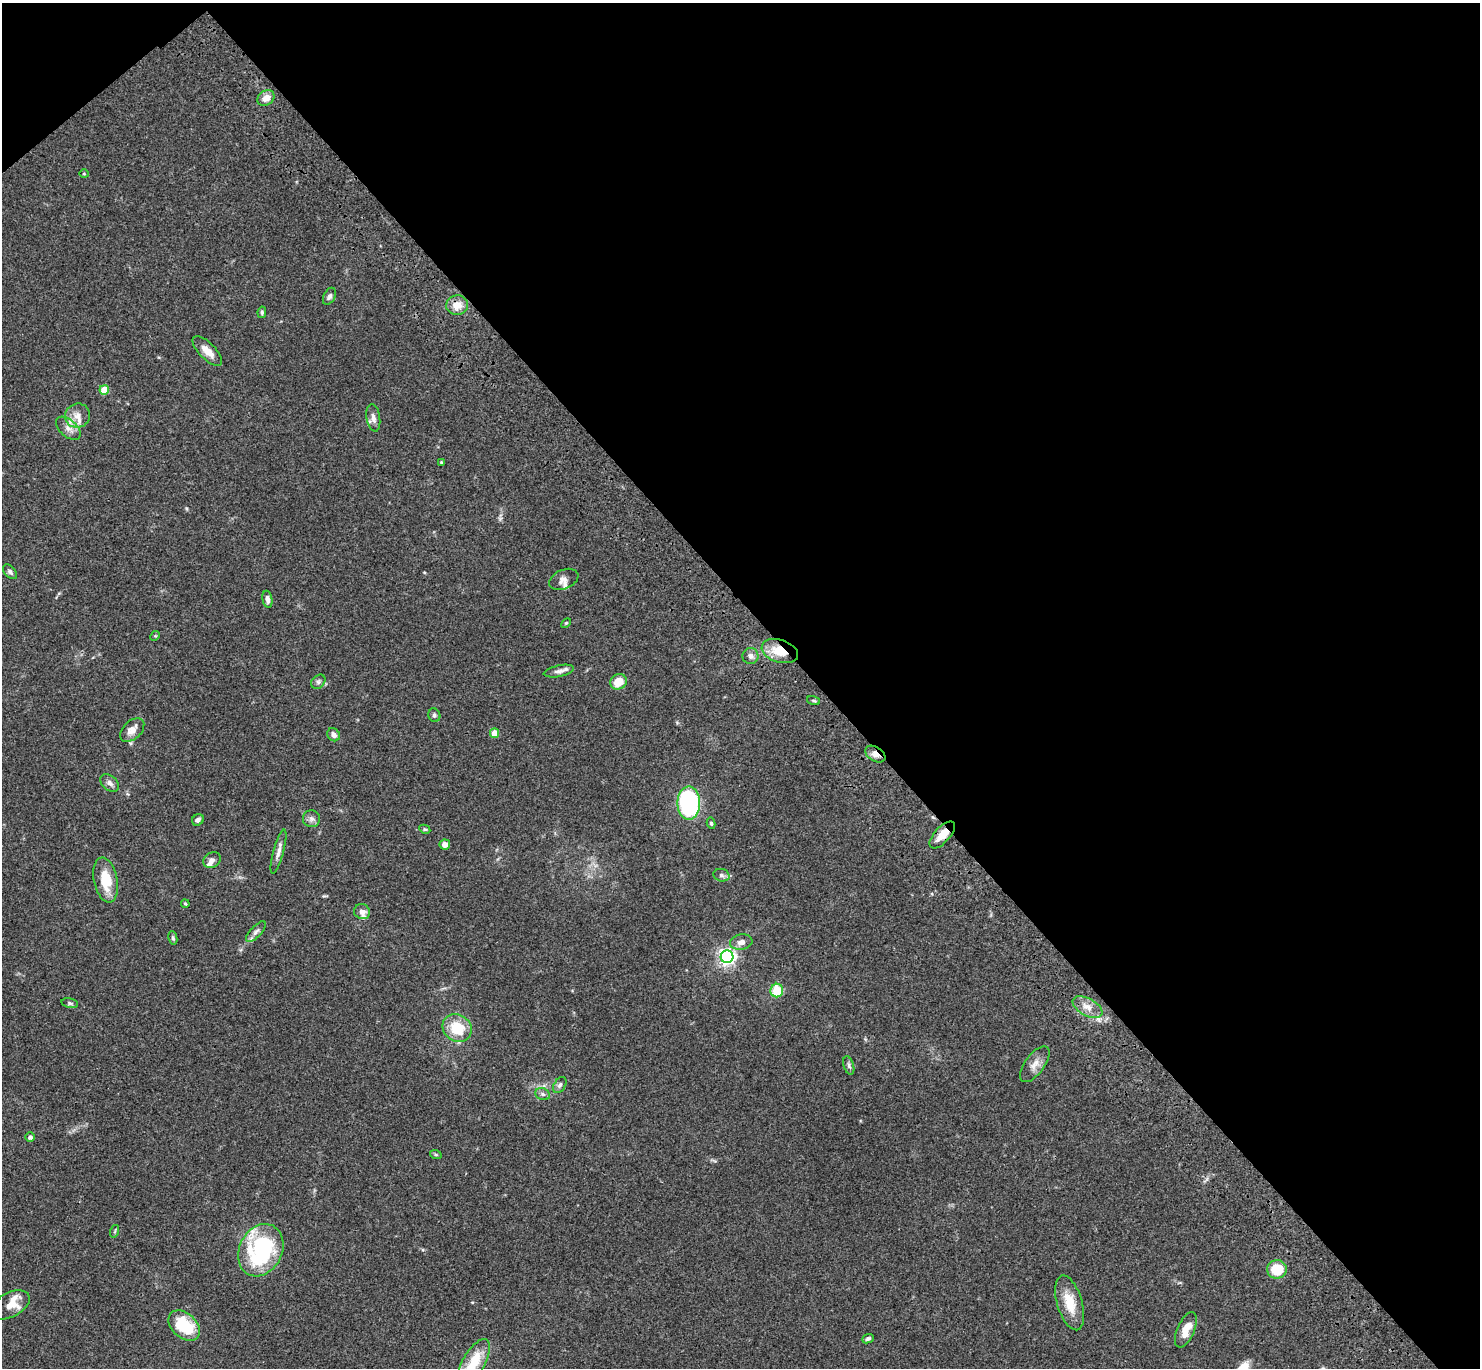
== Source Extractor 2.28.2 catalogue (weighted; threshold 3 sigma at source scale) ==
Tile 3 of 4 x 4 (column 3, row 1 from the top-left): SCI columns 3056-4533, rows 4482-5847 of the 6110 x 6090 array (HDU 1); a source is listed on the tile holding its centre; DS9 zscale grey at full resolution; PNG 1482 x 1370 px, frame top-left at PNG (2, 3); each listed source drawn as its Kron ellipse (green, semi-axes under 4 px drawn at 4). Shown black and unused: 46% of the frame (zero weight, under 3 of 4 exposures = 6% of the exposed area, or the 3 px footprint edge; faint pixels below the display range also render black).
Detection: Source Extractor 2.28.2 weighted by HDU 2 'WHT'; one run over the whole footprint, this tile lists its part. Background 0.0588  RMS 0.0052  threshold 0.0236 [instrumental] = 3 sigma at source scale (4.5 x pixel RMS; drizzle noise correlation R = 1.50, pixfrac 1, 0.05/0.05 arcsec/px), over >= 5 px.
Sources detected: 70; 6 inside a brighter listed object's ellipse — not listed separately; the other 64 listed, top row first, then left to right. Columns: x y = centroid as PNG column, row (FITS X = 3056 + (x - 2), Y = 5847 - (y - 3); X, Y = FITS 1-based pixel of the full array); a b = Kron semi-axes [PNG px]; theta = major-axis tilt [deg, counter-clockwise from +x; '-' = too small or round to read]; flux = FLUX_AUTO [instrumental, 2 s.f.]
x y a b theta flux
266 98 9 7 37 4.5
84 174 5 3 - 0.43
329 296 9 5 62 1.4
457 305 11 9 9 5.8
262 312 5 4 - 0.84
207 351 19 8 -45 5.3
104 390 5 4 - 9.1
78 416 13 12 - 5.1
373 418 14 7 -82 2.7
68 428 15 8 -42 3.9
441 462 4 3 - 0.49
10 572 8 5 -48 1.2
564 579 15 9 24 3
267 599 8 5 -81 1.9
566 623 6 3 44 0.56
155 636 5 4 - 0.53
780 651 19 11 -18 12
750 656 8 8 - 1.9
559 671 15 5 12 2.3
318 682 8 6 45 1.3
618 682 8 7 - 8.1
814 701 7 3 -19 0.62
434 715 7 5 -66 1.1
132 730 14 9 43 4.5
494 733 5 4 - 8.2
334 735 7 6 - 2.7
875 754 11 7 -33 3.3
110 783 11 7 -39 2.1
689 803 17 11 90 97
311 819 8 8 - 2
198 820 6 5 - 1.6
711 823 6 4 -79 0.91
425 829 6 4 -28 0.68
942 835 17 7 47 7
445 845 5 5 - 2.9
279 852 22 5 75 2.9
212 860 9 7 29 2
721 875 8 6 -15 1.5
106 880 23 12 -79 13
185 904 4 3 - 0.59
362 912 8 7 - 2.7
256 932 13 5 47 1.8
173 938 7 4 -80 0.84
741 942 11 7 9 3
727 957 6 6 - 190
777 991 7 6 - 14
70 1003 8 5 -12 1
1088 1007 16 8 -29 5
457 1028 15 13 -36 15
1035 1064 21 9 54 4.8
849 1066 10 5 -73 1.3
560 1085 9 5 55 1.5
543 1094 7 6 - 1.4
30 1137 5 4 - 1.3
436 1155 6 4 -19 0.59
115 1231 6 4 72 0.61
261 1250 27 21 63 58
1277 1269 10 9 - 15
1070 1303 28 12 -73 11
10 1305 21 12 28 6.8
184 1326 18 12 -42 23
1186 1330 19 8 66 7.6
868 1339 6 4 23 1.1
474 1363 26 11 60 16
Overlapping masked pixels (flux is a lower limit): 3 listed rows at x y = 780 651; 875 754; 942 835
Isophote crosses this tile's border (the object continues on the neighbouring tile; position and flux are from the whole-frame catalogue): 1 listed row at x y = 474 1363